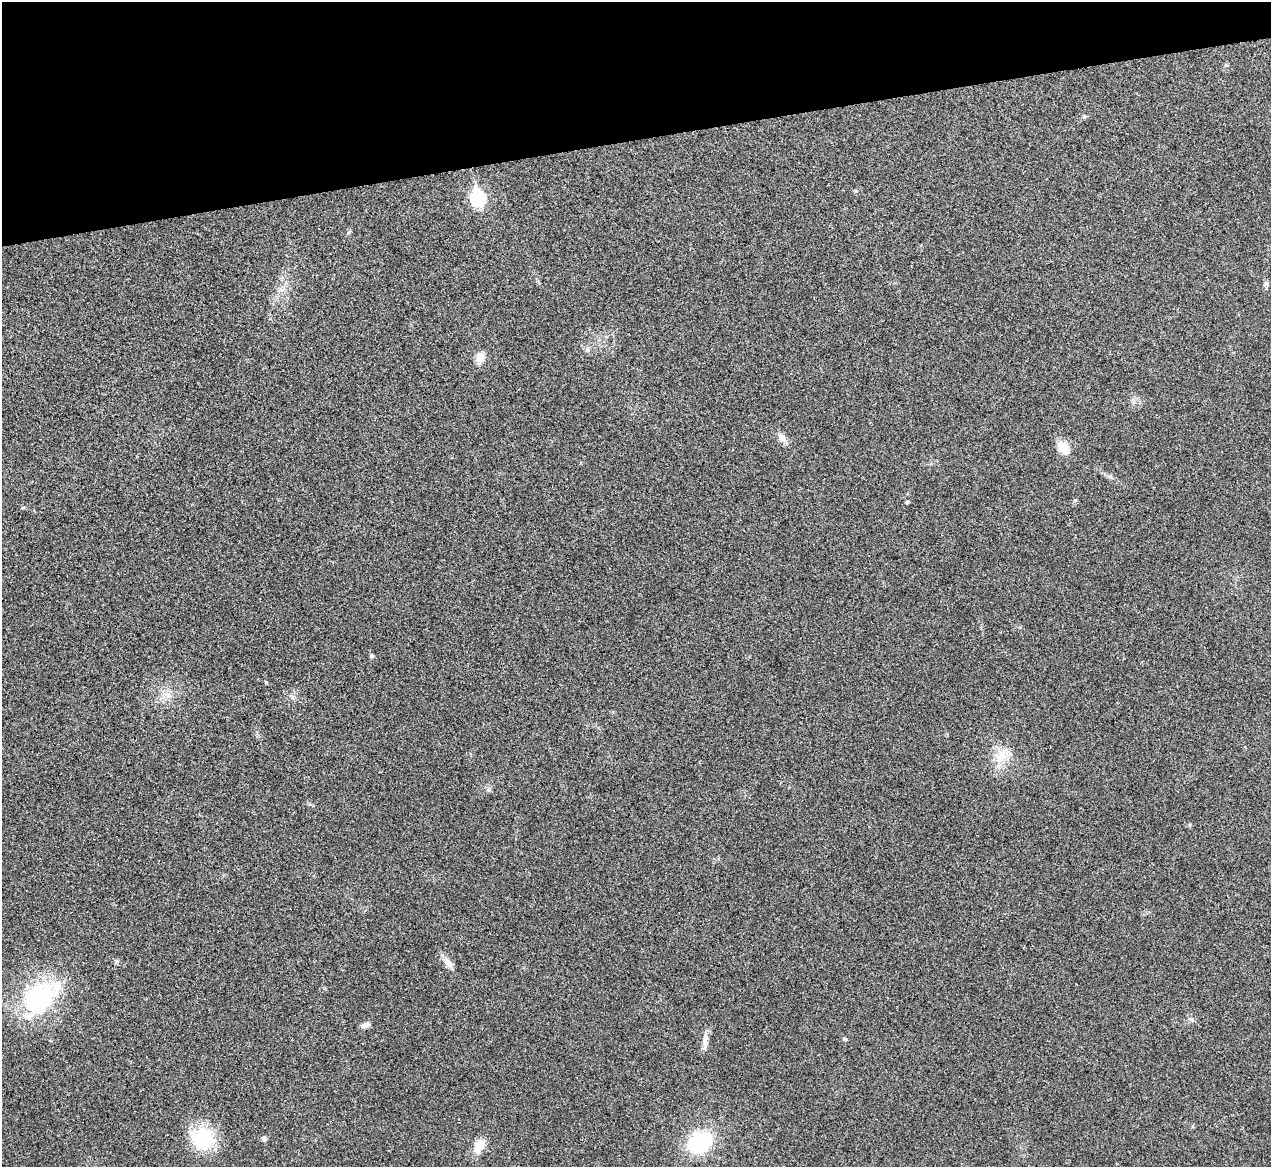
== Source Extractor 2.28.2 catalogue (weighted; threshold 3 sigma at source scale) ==
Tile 3 of 4 x 4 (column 3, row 1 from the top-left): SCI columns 2543-3811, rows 3641-4805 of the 5086 x 5069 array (HDU 1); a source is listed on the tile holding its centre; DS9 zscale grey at full resolution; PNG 1273 x 1169 px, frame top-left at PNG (2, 2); no overlay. Shown black and unused: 12% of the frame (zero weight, under 3 of 4 exposures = <1% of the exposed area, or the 3 px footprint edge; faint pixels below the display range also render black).
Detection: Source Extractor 2.28.2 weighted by HDU 2 'WHT'; one run over the whole footprint, this tile lists its part. Background 0.0296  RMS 0.0061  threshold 0.0272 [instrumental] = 3 sigma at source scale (4.5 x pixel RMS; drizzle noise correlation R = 1.50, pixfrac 1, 0.05/0.05 arcsec/px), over >= 5 px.
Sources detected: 23; all 23 listed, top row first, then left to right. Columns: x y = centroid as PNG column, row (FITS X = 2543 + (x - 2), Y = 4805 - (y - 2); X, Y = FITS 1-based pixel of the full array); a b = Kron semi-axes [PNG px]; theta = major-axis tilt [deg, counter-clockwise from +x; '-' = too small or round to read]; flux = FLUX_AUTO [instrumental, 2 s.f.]
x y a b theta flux
1084 117 6 4 1 0.86
478 198 8 7 - 110
1266 283 7 6 - 1.3
283 288 11 5 69 2.7
588 349 7 4 -89 1.2
480 358 14 10 78 5.4
782 438 12 10 -72 3.6
1063 448 19 14 -50 7.8
1075 500 6 5 - 0.86
907 502 4 4 - 0.95
23 508 5 3 - 0.62
372 655 6 6 - 0.96
168 695 10 6 -71 3.3
1001 756 25 14 63 12
448 962 18 8 -50 4.6
40 998 46 29 44 78
366 1025 12 5 13 2.6
845 1039 6 4 -19 0.81
705 1040 16 9 84 4.7
202 1138 31 28 -44 29
264 1138 7 6 - 1.4
700 1143 27 20 30 45
479 1146 19 11 60 8.6
Unlisted compact peaks at least as high as the median listed source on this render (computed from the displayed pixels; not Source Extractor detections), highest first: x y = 489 790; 856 191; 116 961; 348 233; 1192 1020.